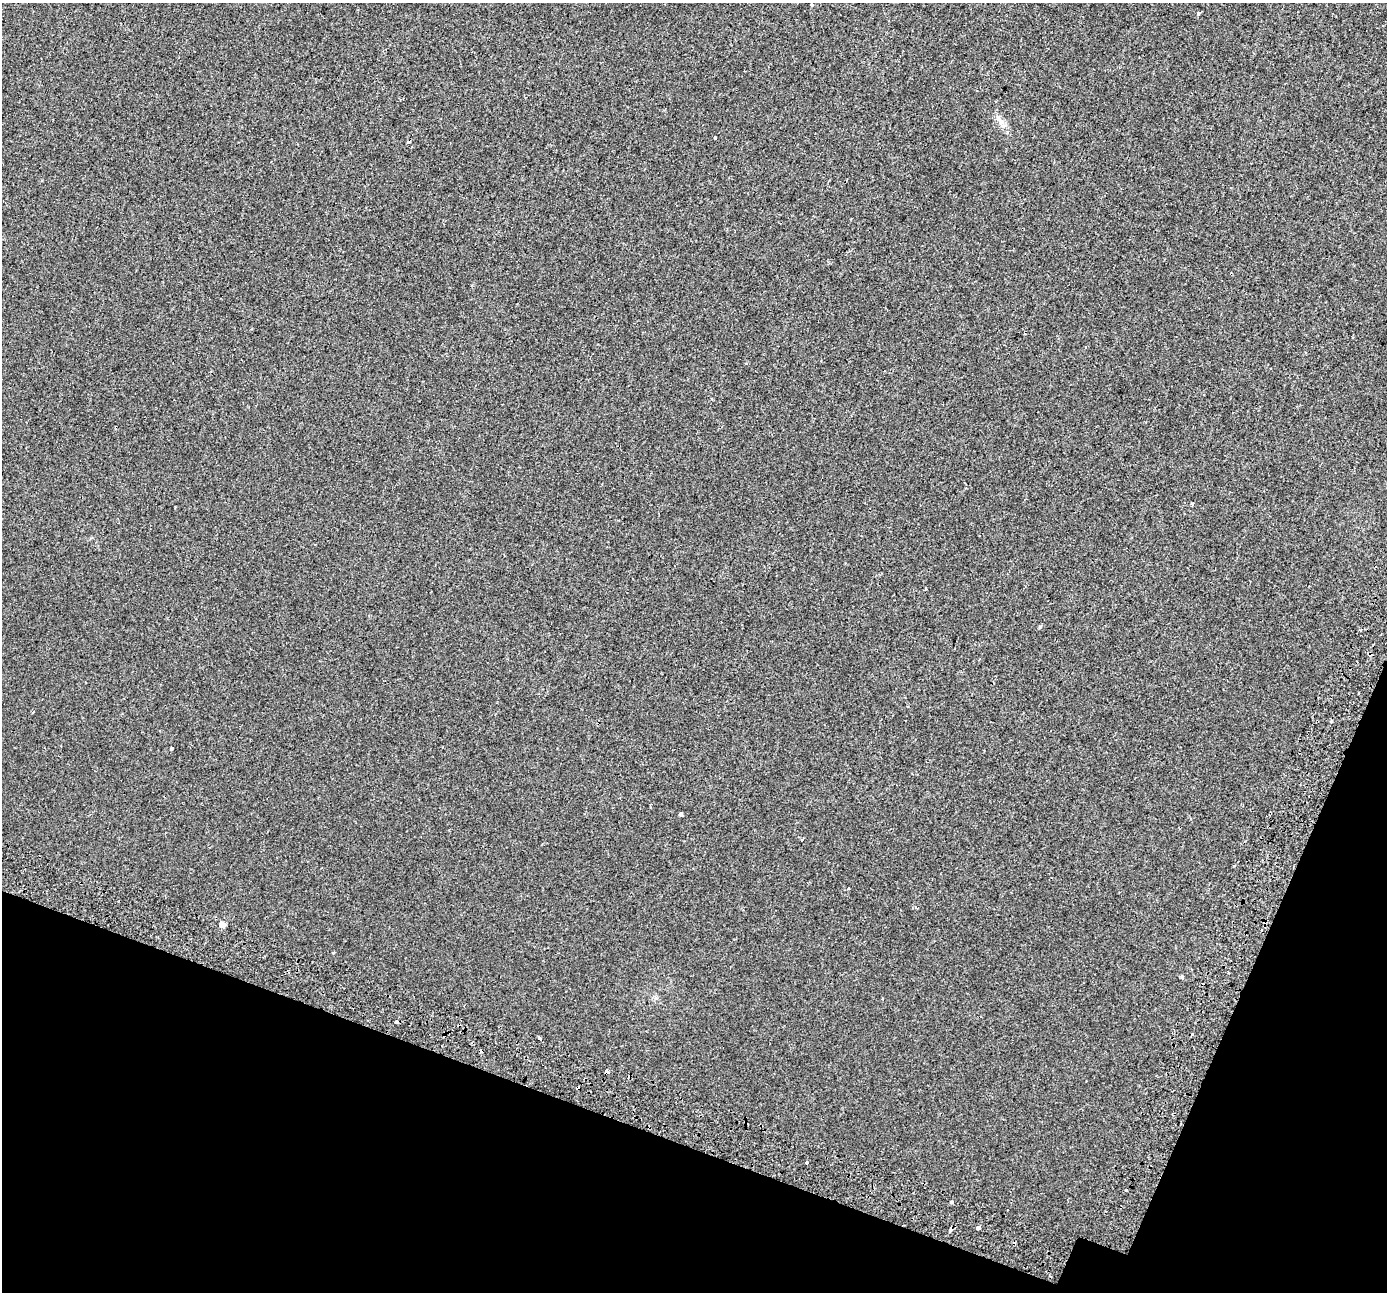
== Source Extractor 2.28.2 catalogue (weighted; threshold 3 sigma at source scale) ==
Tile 15 of 4 x 4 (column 3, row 4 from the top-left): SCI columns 2842-4226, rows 297-1586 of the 5688 x 5824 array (HDU 1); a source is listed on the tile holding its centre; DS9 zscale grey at full resolution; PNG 1389 x 1294 px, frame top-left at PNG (2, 3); no overlay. Shown black and unused: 17% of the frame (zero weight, under 2 of 3 exposures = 5% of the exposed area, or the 3 px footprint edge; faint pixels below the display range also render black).
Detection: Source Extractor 2.28.2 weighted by HDU 2 'WHT'; one run over the whole footprint, this tile lists its part. Background 0.00226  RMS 0.0026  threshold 0.0117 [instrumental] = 3 sigma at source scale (4.5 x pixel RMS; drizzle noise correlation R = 1.50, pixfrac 1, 0.0396/0.0396 arcsec/px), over >= 5 px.
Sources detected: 25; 2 cosmic-ray / hot-pixel residue — not listed; the other 23 listed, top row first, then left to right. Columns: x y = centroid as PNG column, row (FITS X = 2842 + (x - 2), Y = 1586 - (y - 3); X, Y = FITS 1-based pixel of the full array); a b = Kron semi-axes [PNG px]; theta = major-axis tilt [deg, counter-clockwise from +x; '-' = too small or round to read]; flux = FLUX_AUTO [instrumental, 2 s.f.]
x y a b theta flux
812 5 3 3 - 0.27
1198 13 4 4 - 0.47
1000 121 7 4 -71 0.69
715 138 3 3 - 0.62
746 364 4 3 - 0.18
1192 504 4 3 - 0.26
925 588 3 2 - 0.24
1040 627 6 3 45 0.29
33 712 4 3 - 0.2
172 748 3 3 - 1.2
681 814 4 4 - 0.44
802 839 3 3 - 0.46
916 908 4 3 - 0.32
222 925 5 5 - 2
1182 977 5 4 - 0.28
396 1022 3 3 - 1.8
539 1038 3 3 - 0.81
607 1071 4 3 - 1.9
807 1162 3 3 - 1.3
1126 1190 3 2 - 0.64
951 1202 3 3 - 0.77
978 1227 4 3 - 1.5
950 1230 6 4 67 0.86
Overlapping masked pixels (flux is a lower limit): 2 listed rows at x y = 607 1071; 950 1230